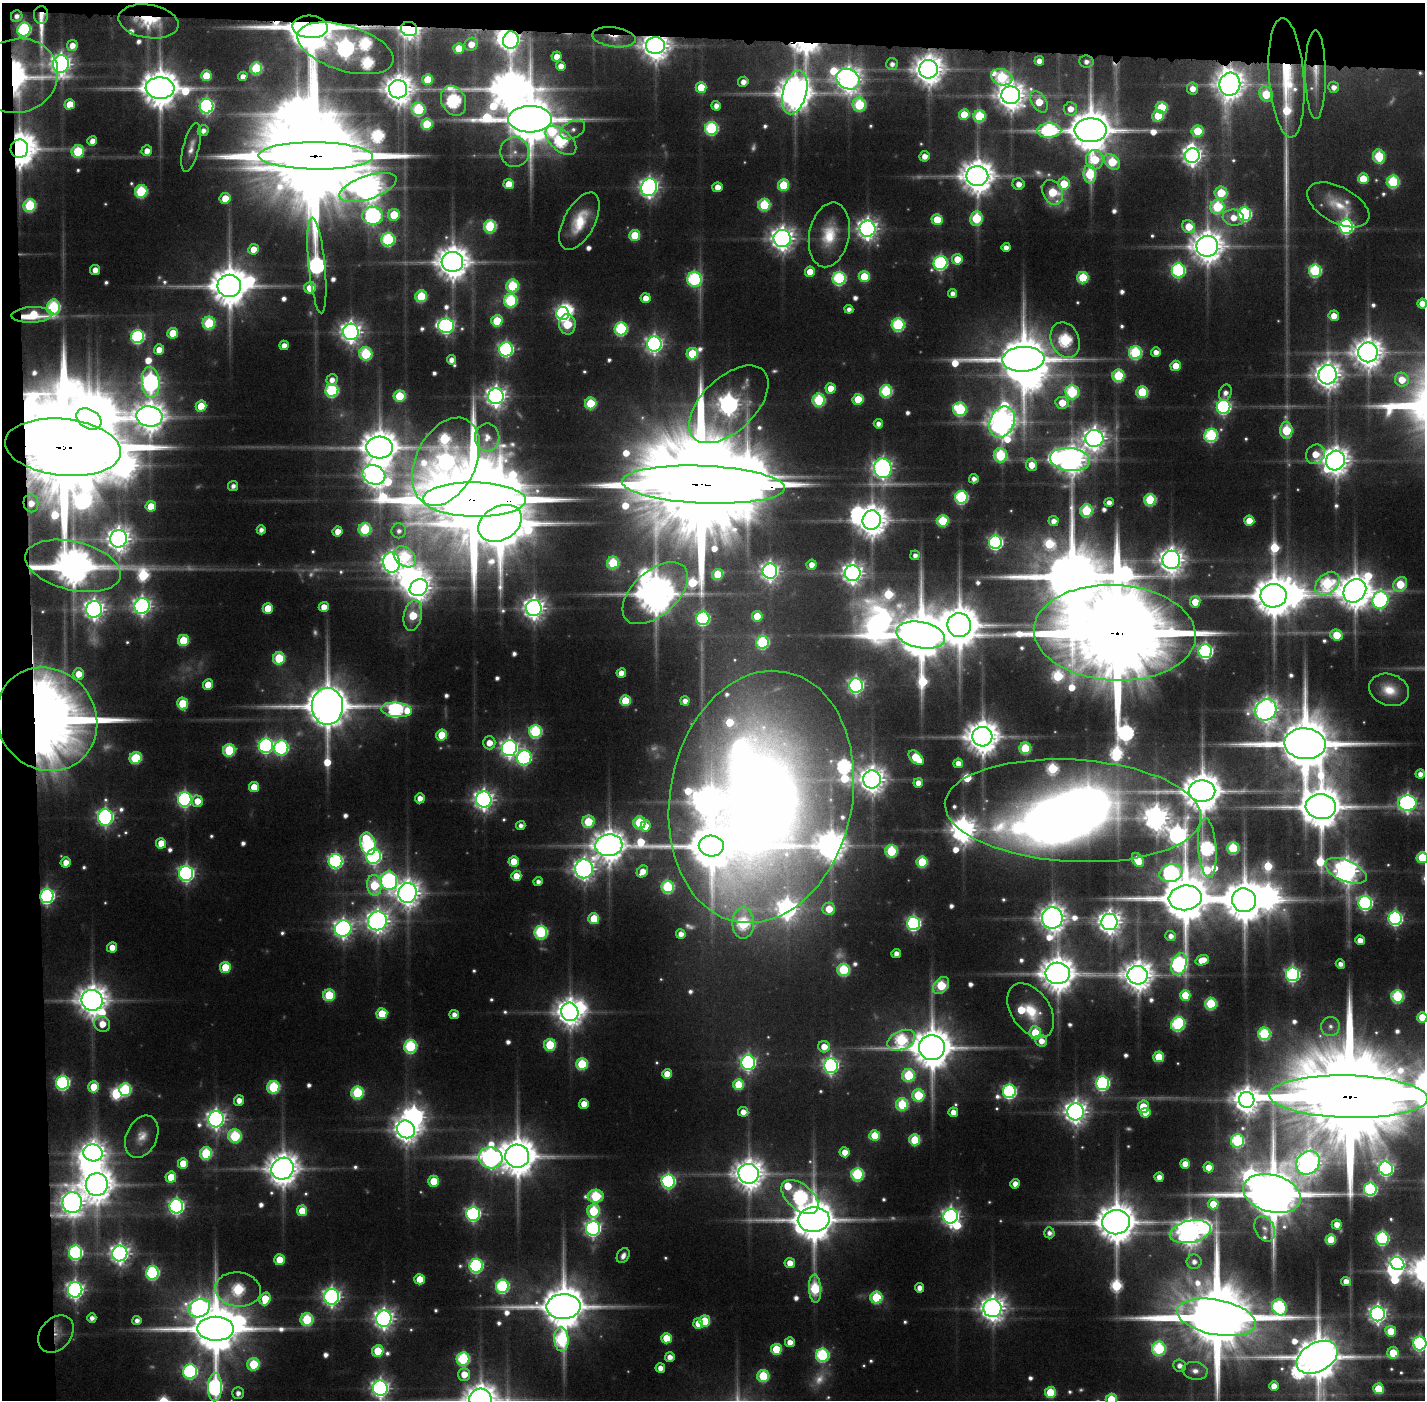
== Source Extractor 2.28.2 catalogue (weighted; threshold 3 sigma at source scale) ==
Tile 1 of 3 x 3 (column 1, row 1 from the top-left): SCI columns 2-1424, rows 2830-4227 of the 4270 x 4258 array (HDU 1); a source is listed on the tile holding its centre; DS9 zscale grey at full resolution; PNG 1427 x 1402 px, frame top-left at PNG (2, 3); each listed source drawn as its Kron ellipse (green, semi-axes under 4 px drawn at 4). Shown black and unused: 5% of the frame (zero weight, under 6 of 11 exposures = <1% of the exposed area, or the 3 px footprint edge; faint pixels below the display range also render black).
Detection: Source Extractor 2.28.2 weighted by HDU 2 'WHT'; one run over the whole footprint, this tile lists its part. Background 0.0915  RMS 0.0065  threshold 0.0265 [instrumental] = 3 sigma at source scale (4.09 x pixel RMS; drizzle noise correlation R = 1.36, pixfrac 0.8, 0.05/0.05 arcsec/px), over >= 5 px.
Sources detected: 716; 44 too faint to see at this stretch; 25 inside a brighter object's white glare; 3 long thin detections or spike segments (spike, bleed or trail) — neither listed nor drawn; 19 inside a brighter listed object's ellipse — not listed separately; of the other 625, all 500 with FLUX_AUTO >= 4.23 (the completeness limit of this list) listed and drawn (125 fainter detections not listed), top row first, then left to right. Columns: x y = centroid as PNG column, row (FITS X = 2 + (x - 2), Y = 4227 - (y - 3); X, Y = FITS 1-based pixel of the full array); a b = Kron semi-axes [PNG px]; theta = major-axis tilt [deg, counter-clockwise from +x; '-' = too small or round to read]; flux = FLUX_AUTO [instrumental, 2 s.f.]
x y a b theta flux
41 15 9 7 88 5.7
17 16 6 5 - 4.3
149 21 30 16 -9 36
310 27 18 11 -3 6100
409 29 8 7 - 520
24 30 7 6 - 130
614 37 22 10 -8 12
511 40 9 7 79 400
471 44 7 6 - 13
72 45 6 5 - 8.3
655 46 9 8 - 1300
345 48 50 22 -17 750
459 48 5 5 - 23
557 56 5 5 - 9.4
1039 61 5 5 - 7.6
1086 62 7 6 - 4.8
61 64 9 8 - 640
892 64 6 6 - 4.3
561 66 5 5 - 8.2
256 68 6 6 - 67
929 69 9 9 - 1400
1316 74 44 10 -90 17
18 76 41 36 19 110
206 76 5 5 - 23
243 76 5 4 - 5.6
1002 77 11 8 -19 88
1287 78 60 17 -86 64
848 79 12 10 -27 980
428 80 5 5 - 30
743 82 5 5 - 6.2
1230 84 11 10 - 1300
701 87 5 5 - 25
1334 87 5 5 - 5.8
160 88 14 11 -3 2700
398 89 9 9 - 1400
1193 89 6 5 - 9.2
795 92 22 11 75 2000
1266 94 8 6 -69 47
1011 95 9 9 - 1300
454 101 15 12 -65 170
1039 102 12 7 -56 27
70 104 5 5 - 18
859 105 7 6 - 78
206 106 7 7 - 210
716 106 5 4 - 5.7
1162 108 6 5 - 50
418 109 7 6 - 86
1070 109 7 6 - 11
964 115 5 5 - 29
979 116 6 6 - 62
1158 116 6 5 - 36
530 119 22 13 0 5200
427 124 5 5 - 41
711 128 6 6 - 120
573 130 13 8 26 5.2
1049 130 12 7 1 160
1091 130 16 12 0 4000
203 131 6 5 - 4.9
1198 131 6 5 - 38
561 140 19 10 -42 160
92 141 5 4 - 7.6
191 147 25 8 76 7.6
19 149 9 8 - 2200
78 151 6 6 - 54
147 151 5 5 - 8
515 152 15 14 - 9.2
1192 155 7 7 - 540
316 156 57 13 -1 31000
924 156 5 5 - 8
1379 156 7 6 - 65
1095 160 10 8 -86 39
1112 162 9 6 -47 49
1090 174 9 6 -87 63
977 176 11 10 - 1900
1363 179 5 5 - 30
1393 182 6 6 - 82
509 184 5 5 - 16
1019 184 6 6 - 7.6
1064 184 6 5 - 35
784 185 6 5 - 46
368 187 30 11 18 1300
649 187 9 7 67 470
717 187 5 5 - 9.6
141 191 6 6 - 79
1053 192 13 10 -63 45
1221 193 6 6 - 41
225 198 5 5 - 16
30 205 6 6 - 76
764 205 6 6 - 66
1338 205 34 18 -28 24
1217 207 7 7 - 79
1245 214 7 6 - 160
394 215 6 6 - 32
373 216 10 9 - 260
976 218 7 6 - 62
1233 218 11 8 -8 14
937 220 5 5 - 31
579 221 31 15 62 29
490 226 6 6 - 87
1189 227 7 6 - 25
1346 227 7 6 - 210
868 229 8 8 - 600
635 235 5 5 - 37
829 235 33 20 79 30
782 238 8 8 - 820
388 240 6 6 - 120
1207 246 11 10 - 1800
1006 247 4 4 - 5.5
254 249 5 5 - 14
957 259 5 5 - 19
452 262 10 10 - 1900
940 263 7 6 - 200
317 265 48 8 -84 300
95 270 5 5 - 8.3
1178 270 7 6 - 180
1315 271 6 6 - 120
810 272 5 5 - 19
864 276 5 5 - 34
839 278 6 6 - 130
1083 278 6 5 - 55
694 279 7 7 - 150
229 286 12 11 - 2900
513 286 6 6 - 73
310 288 6 5 - 19
953 293 4 4 - 5.8
421 296 6 5 - 55
646 298 5 5 - 12
511 301 7 6 - 98
1422 303 5 5 - 13
53 307 8 6 84 120
849 309 4 4 - 4.6
563 313 6 6 - 190
32 315 20 8 3 36
1334 316 5 5 - 12
497 321 6 5 - 38
209 323 6 6 - 69
567 324 10 8 -88 44
898 325 6 6 - 120
446 326 8 7 - 270
621 329 6 6 - 110
351 332 8 8 - 650
173 333 5 5 - 25
138 337 7 6 - 140
1065 340 18 14 -68 130
654 344 7 7 - 380
284 345 5 4 - 7.4
506 349 7 7 - 220
159 350 5 5 - 11
1156 352 5 5 - 6.8
1368 352 10 10 - 1500
1135 353 6 6 - 110
366 354 7 6 - 83
692 354 6 5 - 47
1023 359 21 12 2 5000
451 360 5 4 - 6.7
1176 366 5 5 - 23
1328 375 10 9 - 1100
1118 376 6 6 - 73
332 380 6 5 - 6.4
1402 380 7 6 - 17
151 382 16 9 -84 390
831 388 5 5 - 16
332 390 6 6 - 120
886 391 6 6 - 90
1072 392 7 6 - 95
1142 392 6 6 - 63
1225 393 8 6 70 5.3
399 396 6 5 - 40
496 396 8 7 - 610
858 399 5 5 - 33
819 400 6 6 - 81
591 403 6 5 - 54
1062 403 7 6 - 22
729 404 48 27 44 690
201 406 5 5 - 24
1224 407 7 7 - 200
960 409 7 6 - 90
149 416 13 10 -8 1500
89 419 13 9 -31 2800
1002 422 16 12 66 1300
878 424 5 4 - 5.1
1286 430 8 6 -88 60
1211 435 7 6 - 130
487 437 14 12 -90 7.8
1094 438 9 8 - 770
63 447 58 28 -6 38000
379 447 13 11 -5 2400
1315 454 10 9 - 18
1000 455 7 6 - 82
1070 459 20 11 -7 1400
1335 461 10 9 - 1300
446 462 47 30 64 550
1031 465 6 5 - 16
883 468 10 8 -82 530
374 475 11 9 -21 840
974 479 5 4 - 4.7
703 485 81 19 -2 47000
233 486 5 5 - 4.3
961 497 6 6 - 130
474 500 51 17 -1 26000
1150 500 6 6 - 73
1109 502 4 4 - 5.7
31 503 9 7 -79 9.8
151 506 5 5 - 17
1086 511 6 6 - 75
872 520 10 9 - 1600
943 521 6 5 - 58
1053 521 5 5 - 6.7
1249 521 5 5 - 18
500 523 23 16 30 6700
365 529 6 6 - 75
261 530 4 4 - 4.7
337 531 5 5 - 9.5
399 531 7 7 - 4.2
118 539 9 8 - 870
995 542 6 6 - 220
915 555 5 5 - 4.4
405 557 12 9 -38 65
1171 560 9 8 - 1000
391 562 10 8 -83 610
613 563 6 6 - 63
811 565 5 5 - 7.9
73 566 49 24 -13 2500
770 571 7 7 - 420
853 573 8 8 - 630
718 574 6 5 - 34
1327 584 14 9 43 110
1400 584 8 6 51 43
419 588 9 8 - 870
1355 591 12 10 50 2200
655 593 39 22 42 3000
1274 596 13 12 - 3200
1380 600 9 8 - 250
1195 602 5 5 - 20
142 606 8 7 - 430
324 607 5 5 - 10
268 608 5 5 - 24
534 608 8 8 - 670
94 609 8 8 - 590
413 615 16 9 79 42
757 616 5 5 - 25
703 618 7 6 - 140
959 625 12 11 - 3200
1115 633 81 48 -3 35000
921 635 25 13 -11 5800
1336 635 6 5 - 29
183 640 6 5 - 41
762 642 6 6 - 99
1205 651 7 6 - 260
279 658 6 6 - 54
621 673 5 4 - 11
78 674 6 5 - 14
208 685 5 5 - 18
856 685 7 7 - 290
1389 690 20 15 -19 19
625 701 5 5 - 35
685 701 4 4 - 6.1
183 703 6 5 - 37
327 706 18 15 89 4100
396 710 15 7 -5 220
1266 710 11 10 - 830
47 719 53 49 -52 1800
535 731 6 6 - 110
442 735 5 5 - 36
982 737 10 9 - 2000
489 743 6 6 - 12
1305 744 21 15 -4 7400
266 746 7 7 - 220
281 748 7 7 - 170
509 748 8 7 - 410
1025 748 6 5 - 56
229 750 6 6 - 65
136 758 6 6 - 57
524 758 7 7 - 210
916 758 9 5 -43 41
958 763 5 4 - 8.4
1420 774 4 4 - 6.1
872 779 9 9 - 1100
918 783 5 5 - 8.8
254 787 5 5 - 19
1202 791 13 10 0 2900
761 797 127 91 79 1900
420 798 5 5 - 7.6
185 799 7 7 - 230
484 800 8 8 - 540
197 801 6 5 - 12
1407 803 9 7 3 360
1321 807 15 12 -4 3800
1073 811 128 51 -3 2300
105 817 8 7 - 330
588 822 6 6 - 46
639 823 6 6 - 59
521 825 4 4 - 4.6
645 826 6 5 - 15
161 843 5 5 - 17
368 844 11 7 -75 150
609 845 13 10 6 1800
711 846 12 10 -3 3800
1207 848 30 9 -86 200
1233 848 6 6 - 61
891 851 6 6 - 69
374 856 8 7 - 230
1422 858 5 5 - 53
1138 860 7 5 -58 29
336 861 7 7 - 200
514 861 5 5 - 17
66 862 5 5 - 9.2
922 862 5 5 - 49
584 869 9 9 - 670
1346 871 22 10 -23 960
642 872 6 5 - 11
186 873 7 7 - 300
1171 873 11 8 18 270
516 876 5 5 - 14
389 881 9 8 - 250
538 882 5 4 - 4.4
374 885 10 7 -83 49
668 887 6 6 - 88
407 893 10 9 - 1100
47 896 7 6 - 250
1185 898 16 12 7 5600
1244 900 12 12 - 3500
1365 903 7 7 - 220
829 909 6 6 - 20
1052 918 11 10 - 1200
1395 918 7 6 - 200
594 919 5 5 - 35
377 921 10 9 - 800
1109 922 8 8 - 810
743 923 15 11 90 100
913 923 7 6 - 200
343 929 8 8 - 460
541 932 6 6 - 120
681 934 5 4 - 6.7
1171 936 5 5 - 5.4
1360 940 5 5 - 8.5
112 947 5 5 - 11
896 953 4 4 - 6.2
1202 960 7 5 20 15
1179 964 11 7 75 220
1340 964 5 4 - 4.3
225 967 5 5 - 33
844 970 6 6 - 76
1058 973 12 10 -2 2100
1292 974 7 6 - 240
1138 975 10 9 - 1500
941 985 9 6 50 65
329 995 6 6 - 55
1185 995 5 5 - 28
1397 996 6 6 - 94
92 1000 11 10 - 1600
1211 1004 6 6 - 69
1031 1011 30 19 -56 30
570 1012 9 8 - 1200
382 1014 5 5 - 33
454 1015 4 4 - 5.5
1422 1017 5 5 - 25
102 1024 8 7 - 15
1178 1024 7 6 - 140
1330 1026 9 9 - 5
1035 1033 6 5 - 34
1264 1034 6 6 - 99
901 1040 14 9 25 110
1041 1041 6 5 - 9.1
550 1045 6 6 - 55
410 1046 6 6 - 110
824 1047 6 5 - 13
932 1048 13 12 - 3300
1159 1057 5 5 - 38
748 1062 7 7 - 280
582 1064 6 6 - 58
831 1065 7 7 - 310
667 1074 5 5 - 15
909 1075 6 6 - 62
63 1083 7 6 - 190
1102 1083 7 6 - 190
739 1085 5 5 - 37
94 1087 5 5 - 22
273 1087 6 6 - 83
125 1090 6 6 - 94
1009 1091 7 6 - 170
357 1093 6 6 - 83
918 1095 6 6 - 51
1348 1097 79 21 -1 41000
239 1100 5 5 - 8.2
1247 1100 8 7 - 1000
584 1104 5 5 - 13
902 1104 6 6 - 63
1143 1107 6 5 - 32
743 1112 5 5 - 8.8
953 1112 5 5 - 8.6
1075 1112 8 8 - 790
1145 1113 5 5 - 13
216 1119 8 7 - 500
406 1129 9 8 - 940
235 1136 7 6 - 80
875 1136 5 5 - 30
142 1137 22 15 65 12
915 1140 5 5 - 47
1238 1141 6 6 - 120
845 1152 5 5 - 11
93 1153 9 8 - 810
206 1153 6 6 - 74
517 1156 12 11 - 2800
491 1158 12 10 -12 520
183 1163 5 5 - 20
1308 1163 13 11 48 850
1185 1164 5 5 - 12
1208 1167 5 5 - 13
282 1169 11 10 - 1800
1386 1169 7 6 - 240
749 1174 10 10 - 1500
857 1174 6 6 - 110
171 1177 5 5 - 23
1159 1177 4 4 - 7.5
434 1181 5 5 - 29
668 1181 7 6 - 200
1015 1184 4 4 - 8.1
97 1185 11 11 - 1800
1370 1189 6 6 - 130
1272 1193 30 18 -15 7300
596 1196 8 6 3 78
800 1197 22 12 -40 220
72 1202 10 10 - 940
1213 1204 5 5 - 20
176 1206 7 7 - 270
302 1211 5 5 - 23
593 1211 7 6 - 60
473 1214 7 6 - 230
951 1216 7 7 - 390
814 1220 16 12 5 3600
1116 1222 14 12 -2 3000
1337 1225 5 5 - 11
593 1228 7 7 - 300
1265 1229 13 9 -65 5.4
1190 1232 21 11 12 1200
1049 1233 5 5 - 4.7
1382 1238 6 6 - 150
1331 1240 5 5 - 35
75 1253 7 6 - 180
120 1253 8 7 - 530
623 1256 8 6 60 4.5
279 1260 5 5 - 23
1194 1262 7 7 - 5
790 1263 5 5 - 12
1397 1264 7 6 - 240
476 1266 7 6 - 200
152 1273 7 6 - 150
420 1279 5 5 - 23
1346 1281 5 4 - 7.7
502 1286 6 6 - 140
920 1288 4 4 - 6.8
238 1289 23 17 -8 98
815 1289 14 6 -87 85
75 1290 7 7 - 420
332 1297 8 7 - 420
876 1298 6 6 - 67
265 1299 6 5 - 27
563 1306 17 12 2 4000
1279 1307 8 7 - 150
199 1308 11 9 27 470
992 1308 9 9 - 970
1378 1314 7 7 - 420
1216 1317 40 17 -11 13000
92 1318 5 4 - 4.6
307 1319 6 6 - 72
384 1319 8 7 - 560
137 1321 4 4 - 4.7
705 1321 5 5 - 36
698 1323 5 5 - 13
216 1329 18 12 -1 5400
1391 1331 5 5 - 26
56 1334 20 15 49 12
666 1338 5 5 - 26
561 1339 12 7 -85 120
790 1342 5 5 - 9.1
1420 1343 7 6 - 230
776 1349 5 5 - 36
1159 1349 7 6 - 110
378 1351 6 5 - 39
1393 1353 6 5 - 28
822 1355 6 6 - 130
670 1357 5 5 - 6.9
1317 1357 22 14 29 4400
463 1359 6 6 - 110
253 1364 6 6 - 53
1179 1365 6 6 - 5.4
660 1368 5 4 - 7.6
1195 1371 12 9 -9 6.2
190 1372 7 7 - 180
464 1374 6 5 - 16
763 1376 6 6 - 57
1274 1386 5 4 - 9.3
215 1387 14 7 89 230
380 1388 8 7 - 430
1378 1389 5 5 - 29
1050 1392 5 5 - 42
238 1393 6 6 - 5.5
480 1399 11 11 - 1800
1111 1399 5 5 - 42
Overlapping masked pixels (flux is a lower limit): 28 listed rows (the first 20) at x y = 41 15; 149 21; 310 27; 409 29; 614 37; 511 40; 655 46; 929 69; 1316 74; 18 76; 1287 78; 1230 84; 795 92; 19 149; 316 156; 32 315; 63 447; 703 485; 474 500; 31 503
Isophote crosses this tile's border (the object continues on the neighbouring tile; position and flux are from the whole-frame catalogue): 10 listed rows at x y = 1422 303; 1422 858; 1422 1017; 1348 1097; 1420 1343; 1317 1357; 215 1387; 380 1388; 480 1399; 1111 1399